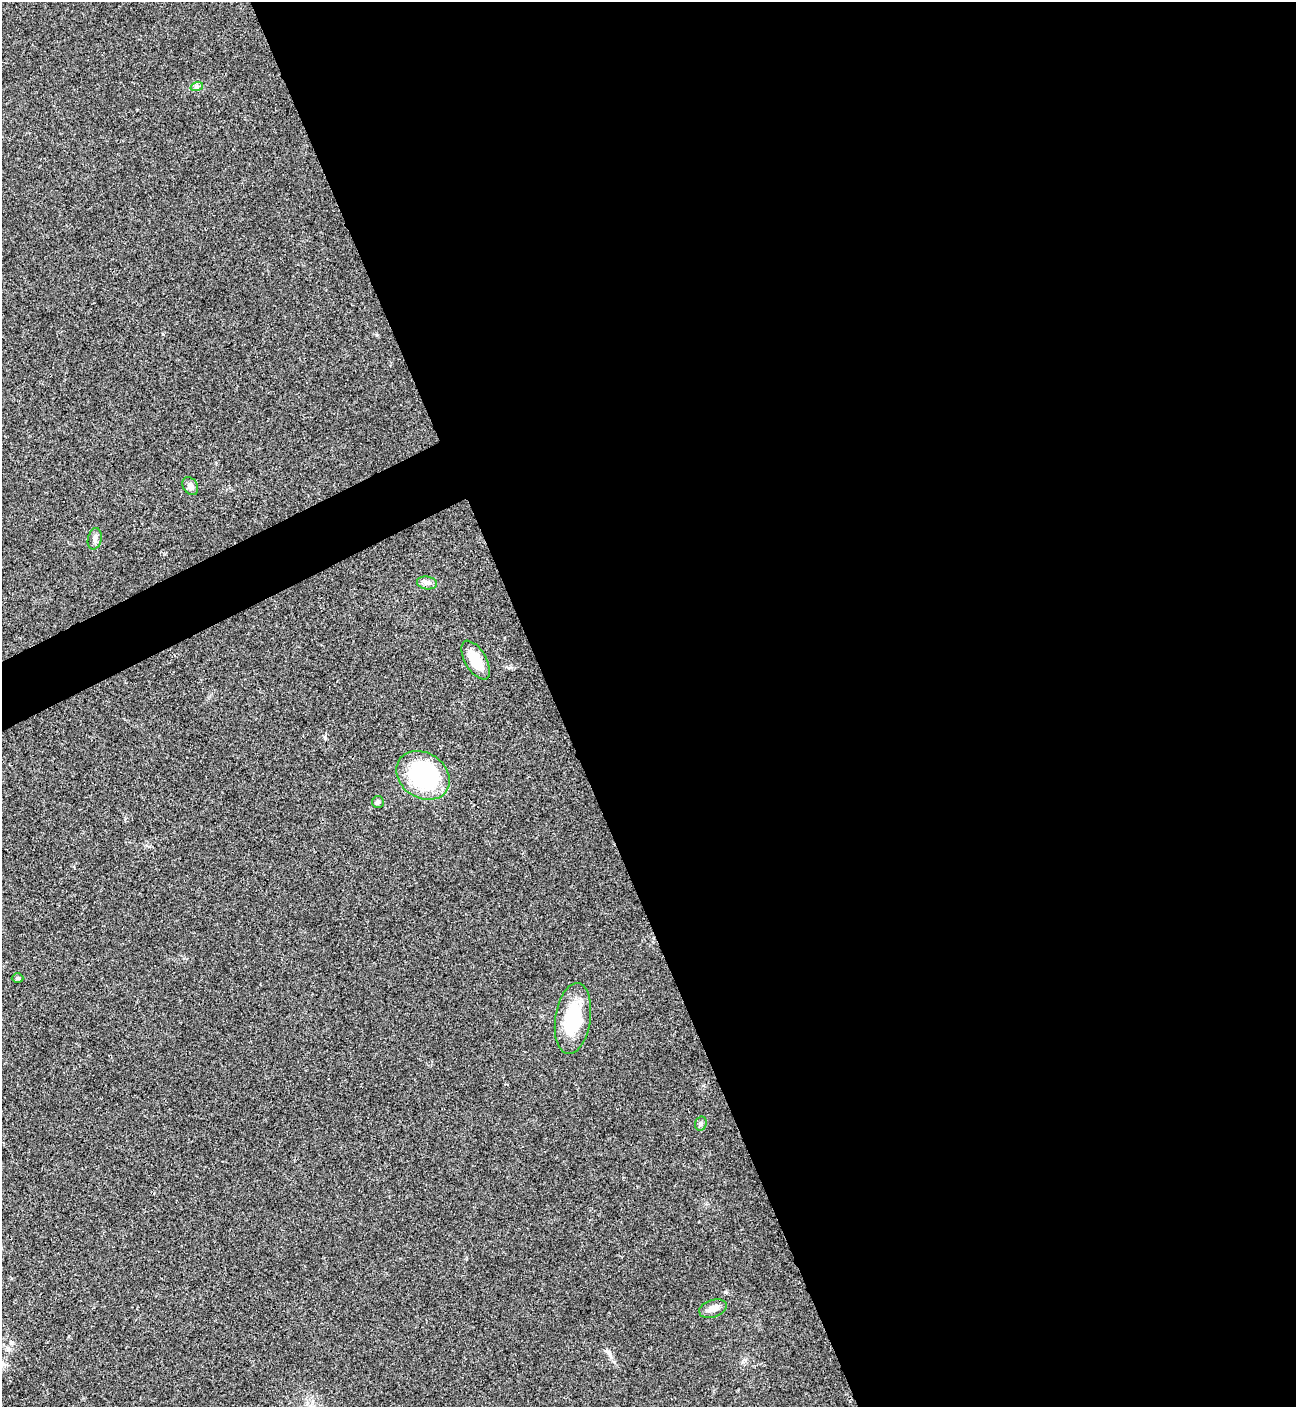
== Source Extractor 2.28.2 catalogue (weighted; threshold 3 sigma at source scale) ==
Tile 8 of 4 x 4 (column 4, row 2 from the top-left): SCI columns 4169-5462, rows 2815-4219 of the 5618 x 5630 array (HDU 1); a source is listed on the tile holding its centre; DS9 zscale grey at full resolution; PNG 1298 x 1409 px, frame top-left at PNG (2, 2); each listed source drawn as its Kron ellipse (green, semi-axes under 4 px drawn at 4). Shown black and unused: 59% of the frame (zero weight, under 3 of 4 exposures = <1% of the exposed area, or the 3 px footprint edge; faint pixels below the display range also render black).
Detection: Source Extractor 2.28.2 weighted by HDU 2 'WHT'; one run over the whole footprint, this tile lists its part. Background 0.0194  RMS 0.0056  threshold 0.025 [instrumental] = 3 sigma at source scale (4.5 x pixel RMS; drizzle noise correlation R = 1.50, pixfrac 1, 0.05/0.05 arcsec/px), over >= 5 px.
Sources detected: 11; all 11 listed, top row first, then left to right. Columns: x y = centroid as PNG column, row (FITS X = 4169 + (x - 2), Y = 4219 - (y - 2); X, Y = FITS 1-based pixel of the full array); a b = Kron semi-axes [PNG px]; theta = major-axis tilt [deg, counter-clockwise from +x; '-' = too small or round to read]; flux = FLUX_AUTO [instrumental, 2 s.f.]
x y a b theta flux
197 86 6 4 18 1.1
190 486 10 7 -58 2.3
95 539 11 7 77 2.1
427 583 10 6 -9 2.2
476 660 22 10 -59 13
423 775 28 22 -33 68
378 802 6 6 - 1.1
18 978 6 5 - 0.77
573 1018 36 17 81 30
701 1124 7 5 70 1.2
713 1309 14 8 18 4
Unlisted compact peaks at least as high as the median listed source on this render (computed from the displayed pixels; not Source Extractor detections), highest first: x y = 611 1357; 11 1342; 377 335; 163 334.